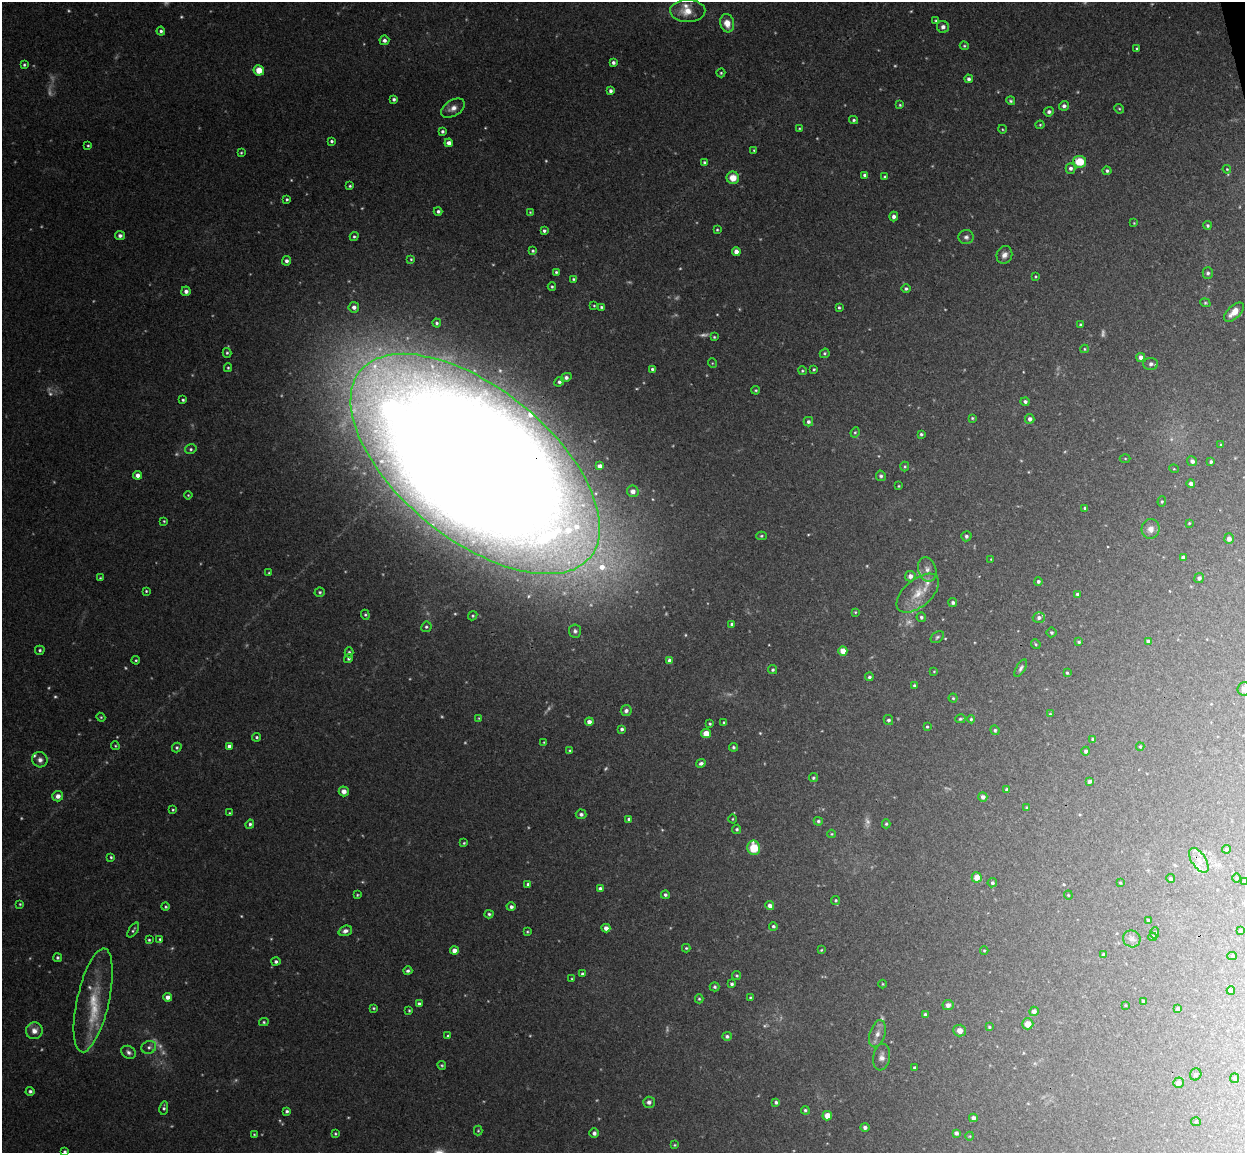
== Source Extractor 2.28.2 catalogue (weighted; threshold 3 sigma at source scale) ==
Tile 10 of 4 x 4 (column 2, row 3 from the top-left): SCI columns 1300-2542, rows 1306-2456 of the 5086 x 5029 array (HDU 1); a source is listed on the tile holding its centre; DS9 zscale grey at full resolution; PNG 1247 x 1155 px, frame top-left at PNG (2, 2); each listed source drawn as its Kron ellipse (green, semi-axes under 4 px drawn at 4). Shown black and unused: <1% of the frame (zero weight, under 3 of 4 exposures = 5% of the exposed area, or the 3 px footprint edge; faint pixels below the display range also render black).
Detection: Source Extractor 2.28.2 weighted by HDU 2 'WHT'; one run over the whole footprint, this tile lists its part. Background 0.0493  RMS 0.0046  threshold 0.0208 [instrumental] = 3 sigma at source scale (4.5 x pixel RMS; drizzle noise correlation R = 1.50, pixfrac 1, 0.05/0.05 arcsec/px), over >= 5 px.
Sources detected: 349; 45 too faint to see at this stretch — neither listed nor drawn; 9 inside a brighter listed object's ellipse — not listed separately; the other 295 listed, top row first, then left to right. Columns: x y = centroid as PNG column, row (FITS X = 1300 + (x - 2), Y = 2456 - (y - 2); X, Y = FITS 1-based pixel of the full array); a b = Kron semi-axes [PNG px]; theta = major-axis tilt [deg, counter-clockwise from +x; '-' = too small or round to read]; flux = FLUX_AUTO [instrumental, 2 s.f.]
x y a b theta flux
688 11 18 11 1 7.4
936 21 4 3 - 0.54
727 23 9 7 -76 5.1
943 27 6 6 - 1.8
161 31 4 4 - 1.1
384 40 5 5 - 1.7
964 46 5 4 - 0.62
1137 49 4 3 - 0.79
613 62 4 4 - 1.2
24 65 4 3 - 0.73
259 70 5 5 - 6.3
721 73 4 4 - 0.57
969 79 4 4 - 1.3
610 91 4 3 - 1.4
394 99 3 3 - 1.1
1011 101 4 4 - 0.81
900 105 4 4 - 0.54
1064 106 5 4 - 1.4
453 108 13 8 32 3.2
1119 109 5 4 - 0.56
1049 112 5 4 - 1.5
854 120 4 3 - 0.79
1040 125 4 4 - 0.52
799 128 3 2 - 0.42
1002 129 4 3 - 0.42
442 131 4 3 - 0.95
332 141 3 3 - 0.82
449 143 4 4 - 2.7
88 146 3 3 - 0.51
754 150 3 3 - 0.46
241 153 3 3 - 0.48
704 162 4 3 - 0.71
1080 162 6 6 - 11
1070 168 5 5 - 1.5
1227 169 4 3 - 0.42
1107 171 4 4 - 0.96
864 175 4 4 - 1
885 177 4 3 - 0.8
733 178 6 6 - 6.2
350 186 4 3 - 0.66
287 199 4 3 - 0.74
438 211 4 4 - 1
530 212 4 3 - 0.39
894 217 5 4 - 1.7
1134 223 4 3 - 0.37
1207 225 4 4 - 0.79
717 230 3 3 - 0.53
544 231 4 4 - 0.88
120 236 5 4 - 1.5
354 236 4 4 - 0.72
966 237 8 7 - 1.7
533 251 4 3 - 0.68
736 251 4 4 - 2.6
1004 255 9 7 64 2.6
411 259 4 3 - 0.52
287 261 4 4 - 1.6
556 272 3 3 - 0.68
1208 273 5 5 - 1.1
1036 276 4 3 - 0.45
574 279 4 3 - 0.65
552 287 4 3 - 0.62
906 289 5 4 - 1
186 291 5 4 - 1.9
1205 303 5 4 - 0.62
594 306 3 3 - 0.43
354 307 5 5 - 2.2
601 307 3 3 - 0.74
839 307 3 3 - 0.63
1234 312 12 6 43 5.6
437 323 4 4 - 0.81
1081 325 3 3 - 0.96
714 337 4 4 - 0.55
1084 349 4 4 - 0.5
227 353 5 4 - 0.75
825 353 5 4 - 0.73
1141 357 4 4 - 2.4
712 363 5 3 - 0.38
1151 364 7 6 - 2
228 368 4 4 - 0.64
652 369 4 3 - 0.83
814 369 4 3 - 0.6
802 371 4 4 - 0.61
566 377 5 4 - 1.5
559 382 5 4 - 1.3
756 390 4 3 - 0.59
183 400 3 3 - 0.69
1025 402 4 4 - 1.3
972 418 4 4 - 0.56
1030 419 5 4 - 1.9
808 422 4 4 - 1.2
855 432 5 4 - 0.67
921 434 3 3 - 0.8
1221 445 3 3 - 0.6
191 449 6 4 13 0.91
1125 459 5 3 - 0.45
1192 461 5 5 - 1.7
1211 462 4 4 - 0.85
475 464 148 75 -39 3600
600 466 4 4 - 1.7
905 467 5 4 - 0.62
1174 469 5 3 - 0.37
138 475 4 4 - 2.7
881 476 5 4 - 1
1191 484 4 4 - 1.6
899 486 3 3 - 0.45
633 491 6 5 - 2.6
188 495 4 3 - 0.42
1162 502 5 4 - 0.67
1085 508 4 3 - 0.68
164 521 3 3 - 0.51
1189 523 3 3 - 0.44
1150 529 10 9 - 3.1
761 536 5 4 - 0.67
966 536 5 5 - 1.1
1229 539 5 5 - 2.1
1183 557 4 4 - 1.4
991 559 3 2 - 0.33
927 569 12 9 -74 3.2
269 573 4 3 - 0.49
910 576 5 5 - 2.4
100 578 4 4 - 0.51
1199 578 5 5 - 1.4
1038 581 4 4 - 1.1
146 591 3 3 - 0.49
320 592 5 4 - 0.78
918 593 25 13 40 10
1077 594 4 4 - 0.8
953 602 4 4 - 1.1
855 612 4 3 - 0.51
365 615 5 4 - 0.71
473 616 5 4 - 0.63
921 617 5 4 - 0.98
1039 618 6 5 - 1.4
732 624 4 3 - 1.3
426 627 5 5 - 0.92
575 631 7 6 - 1.3
1051 632 5 5 - 0.77
937 637 7 5 36 0.9
1148 641 4 4 - 2
1079 642 4 3 - 0.73
1036 644 5 4 - 0.59
40 650 5 4 - 0.85
843 651 5 4 - 6.6
349 652 5 4 - 0.8
348 659 5 4 - 0.83
136 660 4 3 - 0.58
669 661 4 4 - 2
1021 668 9 4 58 1.3
773 670 4 4 - 0.84
934 671 4 4 - 0.4
1067 673 4 3 - 0.55
869 677 4 4 - 0.97
914 685 4 3 - 0.69
1244 689 7 6 - 2.3
953 698 4 4 - 0.63
626 711 5 5 - 1.7
1050 714 3 3 - 0.48
101 717 4 4 - 0.51
479 718 3 3 - 0.37
960 719 5 3 - 0.7
971 719 4 4 - 0.71
888 720 5 5 - 1
589 722 4 4 - 2.4
724 722 4 3 - 0.6
710 724 3 3 - 0.62
927 727 3 3 - 0.57
622 729 4 4 - 1.1
995 730 5 4 - 0.84
706 733 5 4 - 5.1
257 737 4 4 - 0.79
1093 739 4 4 - 0.73
544 742 3 3 - 0.4
115 746 4 4 - 0.51
229 746 4 4 - 1.6
177 747 5 4 - 0.84
733 747 4 4 - 0.79
1140 747 4 3 - 0.56
570 750 4 3 - 0.55
1086 751 4 4 - 1.1
40 760 8 7 - 2.3
701 763 5 4 - 1.3
813 778 4 4 - 0.75
1089 781 4 3 - 1.3
1007 790 3 3 - 1.1
344 791 5 5 - 3
58 796 5 5 - 2.7
983 797 5 4 - 1.7
1027 807 3 3 - 0.49
173 810 4 3 - 0.54
230 813 4 3 - 0.48
581 814 5 5 - 1.5
629 819 4 4 - 1.1
732 819 4 3 - 0.44
818 821 4 4 - 0.89
250 824 4 4 - 0.97
886 824 4 4 - 0.66
737 829 5 4 - 0.89
832 834 4 3 - 0.5
464 843 4 3 - 0.5
754 848 7 6 - 12
1226 849 4 4 - 0.78
111 857 4 3 - 0.67
1199 860 14 7 -57 3.7
977 877 5 5 - 4.8
1237 878 5 3 - 0.42
1171 879 4 4 - 0.76
1244 881 3 2 - 0.43
992 883 5 4 - 0.93
1120 883 3 3 - 0.39
528 884 4 4 - 0.97
600 889 4 4 - 1.5
357 895 3 3 - 0.52
665 895 4 4 - 0.92
1068 895 4 4 - 0.5
836 900 4 4 - 0.66
20 904 4 4 - 0.53
770 906 4 4 - 2.5
165 907 4 4 - 0.6
511 907 4 4 - 1.3
489 914 4 4 - 0.82
1148 921 4 3 - 0.94
773 926 4 4 - 0.93
606 928 4 4 - 2.4
133 930 8 3 56 0.84
345 931 7 5 20 1.9
1240 931 4 3 - 0.6
527 932 3 3 - 0.46
1155 933 5 4 - 0.68
1152 937 4 4 - 0.85
160 939 4 4 - 0.66
1132 939 9 8 - 2.1
149 940 3 3 - 0.61
686 948 4 3 - 0.57
454 950 4 4 - 3
821 950 4 3 - 0.44
984 950 4 4 - 0.5
1103 955 4 3 - 0.79
1232 956 5 4 - 0.68
58 958 4 4 - 0.88
276 962 4 4 - 1.2
408 971 4 4 - 1.1
582 974 4 4 - 0.84
737 976 4 4 - 0.68
572 978 4 3 - 0.42
732 984 4 3 - 1
883 984 4 3 - 0.4
715 987 5 4 - 0.88
1231 991 4 4 - 2.5
168 997 4 4 - 2.4
750 997 4 3 - 0.47
699 999 4 4 - 0.62
93 1000 53 16 77 19
1143 1002 4 4 - 1.2
419 1004 4 4 - 1.6
948 1005 5 5 - 2
1125 1005 3 2 - 0.32
374 1008 4 3 - 0.59
1178 1009 4 3 - 1.4
409 1010 4 3 - 0.51
1034 1011 5 4 - 2.1
925 1015 4 4 - 1.5
264 1022 4 4 - 0.67
1028 1024 5 5 - 4.5
989 1027 3 3 - 0.66
34 1031 8 8 - 4
960 1031 6 6 - 3
877 1034 14 7 73 3.4
448 1036 4 4 - 0.65
727 1036 5 4 - 1
149 1047 7 6 - 1.4
128 1052 8 6 -31 1.5
882 1057 13 8 80 2.7
442 1065 4 4 - 0.58
914 1067 3 3 - 0.66
1196 1074 6 5 - 1
1235 1078 5 4 - 1.1
1178 1083 5 5 - 2.8
30 1091 4 4 - 1
649 1102 6 5 - 1.8
776 1102 4 4 - 1.1
164 1108 7 4 81 0.93
805 1110 4 4 - 0.88
287 1111 4 3 - 0.98
827 1116 5 4 - 6.7
973 1118 4 4 - 1.9
1196 1122 5 4 - 0.59
865 1127 4 4 - 1.4
478 1131 5 4 - 0.53
594 1133 5 4 - 1.5
956 1133 4 4 - 1.5
254 1134 4 3 - 0.43
335 1134 4 3 - 0.61
970 1136 4 3 - 0.36
674 1145 3 3 - 0.46
65 1152 4 4 - 0.93
Overlapping masked pixels (flux is a lower limit): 1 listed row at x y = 475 464
Isophote crosses this tile's border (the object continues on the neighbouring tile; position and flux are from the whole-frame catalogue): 3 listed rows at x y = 1244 689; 1244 881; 65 1152